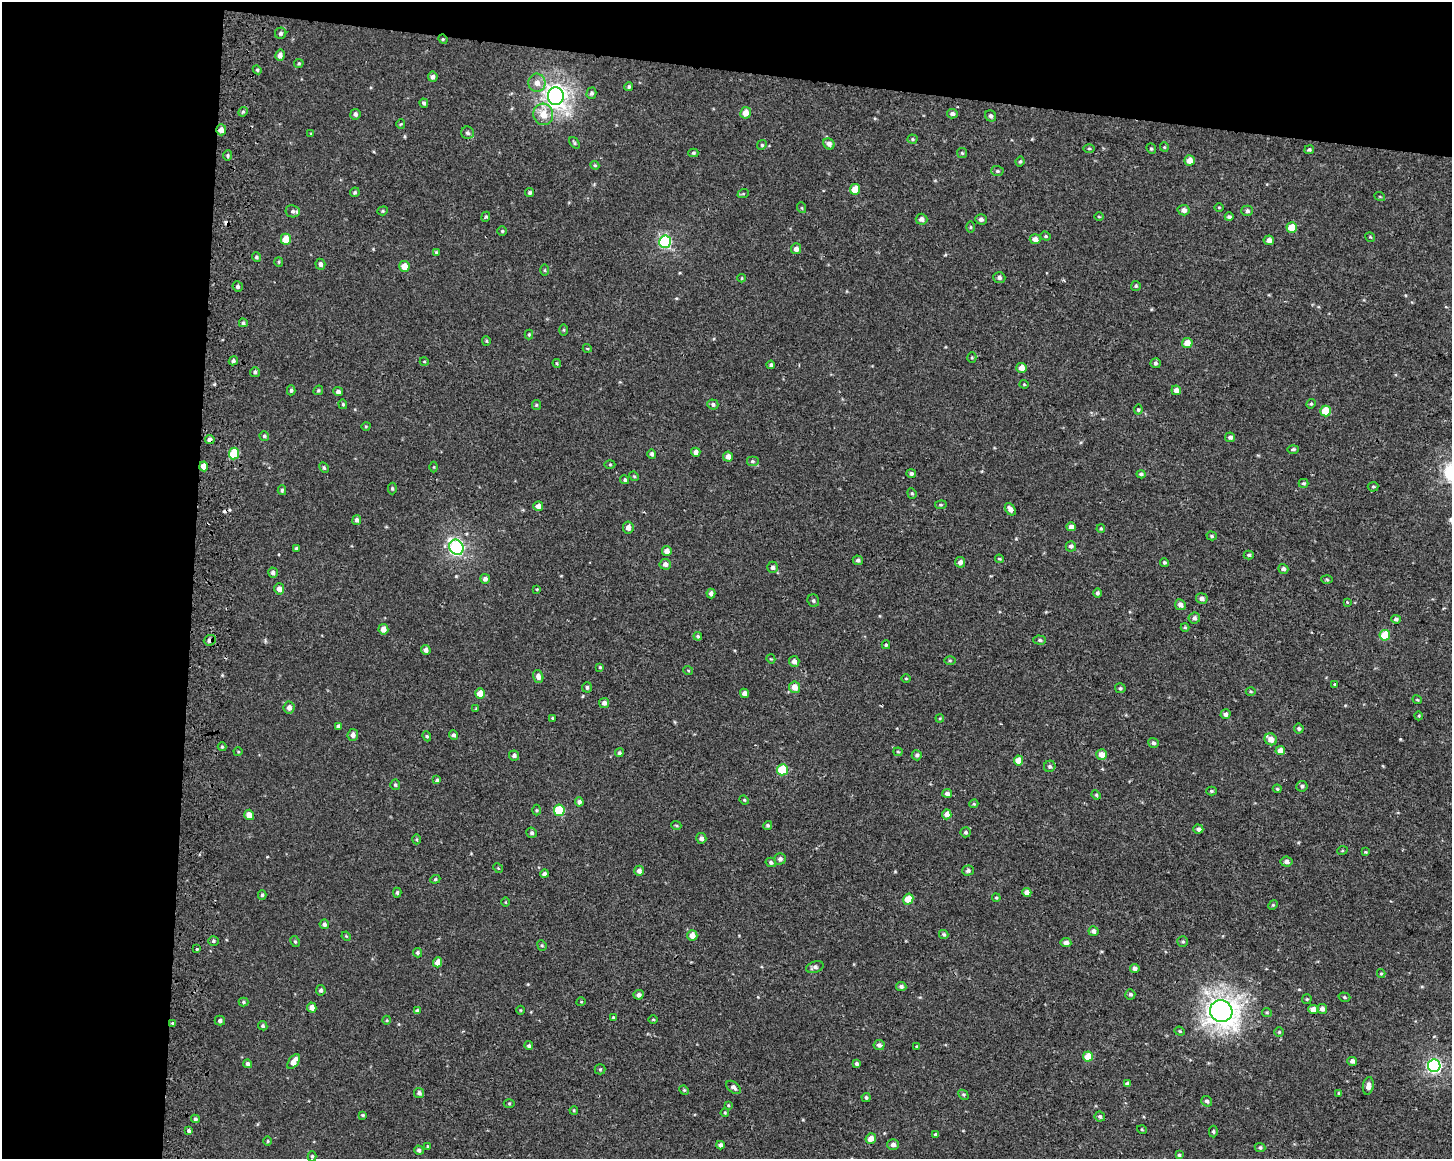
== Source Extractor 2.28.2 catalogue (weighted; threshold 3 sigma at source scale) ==
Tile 1 of 3 x 4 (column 1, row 1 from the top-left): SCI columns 325-1774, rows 3476-4632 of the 4943 x 4643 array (HDU 1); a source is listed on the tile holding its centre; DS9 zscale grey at full resolution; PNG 1454 x 1161 px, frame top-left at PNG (2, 2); each listed source drawn as its Kron ellipse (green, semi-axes under 4 px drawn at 4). Shown black and unused: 19% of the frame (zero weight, under 2 of 3 exposures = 2% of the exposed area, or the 3 px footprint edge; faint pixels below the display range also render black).
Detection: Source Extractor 2.28.2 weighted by HDU 2 'WHT'; one run over the whole footprint, this tile lists its part. Background 1.53e-04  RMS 0.0035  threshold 0.0158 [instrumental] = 3 sigma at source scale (4.5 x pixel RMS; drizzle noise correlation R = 1.50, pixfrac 1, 0.0396/0.0396 arcsec/px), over >= 5 px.
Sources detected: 322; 4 cosmic-ray / hot-pixel residue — neither listed nor drawn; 1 inside a brighter listed object's ellipse — not listed separately; the other 317 listed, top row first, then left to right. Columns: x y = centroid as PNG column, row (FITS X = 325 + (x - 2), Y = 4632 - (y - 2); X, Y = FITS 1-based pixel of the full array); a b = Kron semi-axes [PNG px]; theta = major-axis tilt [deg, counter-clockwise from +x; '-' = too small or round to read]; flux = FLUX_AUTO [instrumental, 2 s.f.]
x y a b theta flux
281 33 6 5 - 0.73
443 39 5 4 - 0.41
280 55 5 4 - 1.4
299 63 4 4 - 0.41
257 70 4 4 - 0.43
433 77 5 5 - 1
537 83 9 8 - 2.6
629 86 4 3 - 0.5
591 93 5 5 - 0.78
556 96 9 8 - 190
424 103 5 4 - 0.74
243 112 5 4 - 0.5
746 113 6 5 - 3.4
355 114 5 5 - 0.92
543 114 11 10 - 4.6
952 114 5 4 - 0.93
991 116 6 5 - 0.97
401 124 5 4 - 0.38
221 130 5 5 - 1.9
467 133 6 6 - 0.81
311 134 3 3 - 0.4
912 139 5 4 - 0.45
574 143 6 4 -54 0.48
829 144 6 5 - 1.5
762 145 5 4 - 0.48
1164 147 4 4 - 0.36
1089 148 6 4 0 0.46
1151 149 5 4 - 0.47
1309 150 5 4 - 0.49
693 153 5 4 - 0.48
962 153 5 5 - 0.46
228 156 5 4 - 0.56
1190 160 5 5 - 3.2
1020 162 5 3 - 0.48
595 165 4 4 - 0.38
997 171 6 5 - 0.62
855 189 5 5 - 5.4
355 192 5 4 - 0.52
530 193 4 4 - 0.67
743 194 6 3 19 0.37
1380 197 5 3 - 0.3
1219 207 4 3 - 0.29
802 208 5 3 - 0.33
1184 210 6 5 - 1.6
293 211 7 6 - 0.86
383 211 5 4 - 0.43
1247 211 6 5 - 0.91
486 217 5 4 - 0.41
1099 217 5 3 - 0.34
1229 217 4 3 - 0.66
921 219 6 5 - 1.2
981 219 6 5 - 0.96
971 227 5 3 - 0.36
1292 227 5 5 - 6.3
502 231 5 5 - 0.46
1046 236 5 4 - 0.44
1370 237 5 3 - 0.36
286 239 5 5 - 5.6
1035 239 5 5 - 1.9
1269 240 5 4 - 1.7
665 242 6 6 - 41
796 249 5 5 - 1.6
436 252 4 4 - 0.39
256 257 5 4 - 0.52
279 262 5 4 - 0.39
320 264 5 5 - 0.96
404 266 5 5 - 3.8
545 270 5 3 - 0.37
742 278 4 3 - 0.32
999 278 6 5 - 0.87
1136 286 5 5 - 0.56
238 287 5 5 - 0.78
243 323 4 4 - 0.59
564 330 6 4 -90 0.41
529 334 5 4 - 0.4
486 341 5 4 - 0.38
1187 343 5 5 - 3.4
587 348 4 3 - 0.27
972 358 5 4 - 0.39
233 361 5 4 - 0.82
424 361 4 3 - 0.28
557 363 4 4 - 0.38
1155 363 5 5 - 0.78
771 365 4 4 - 0.66
1021 368 5 5 - 2.7
255 372 5 5 - 0.63
1024 384 4 4 - 0.33
291 390 5 4 - 0.58
318 390 5 4 - 0.45
1176 390 5 4 - 2.1
338 392 5 4 - 0.99
343 404 5 4 - 0.43
713 404 5 5 - 0.84
1311 404 5 4 - 0.46
536 405 5 4 - 0.4
1138 410 5 4 - 0.54
1325 411 5 5 - 7.5
366 426 5 3 - 0.3
264 436 5 4 - 0.56
1230 437 5 4 - 0.99
210 439 5 4 - 1.4
1293 449 6 4 1 0.64
696 452 5 4 - 1.5
234 453 6 5 - 10
652 454 5 4 - 0.75
728 457 5 5 - 2
752 461 6 5 - 0.62
610 464 5 3 - 0.35
204 466 5 4 - 2.6
434 467 5 3 - 0.29
324 468 6 4 -63 0.5
911 474 5 4 - 0.86
1141 474 4 3 - 0.68
634 476 5 4 - 0.38
625 480 5 4 - 0.58
1303 483 5 4 - 0.56
1373 487 5 5 - 0.51
392 488 6 4 -89 0.49
282 490 5 4 - 0.49
912 493 5 4 - 0.44
941 505 6 4 5 0.45
538 506 5 5 - 1.5
1010 509 7 4 -54 1.8
357 520 5 4 - 0.93
1071 527 4 4 - 1.5
628 528 6 5 - 1.9
1101 529 4 3 - 0.39
1212 536 5 4 - 0.5
1071 546 5 5 - 1.1
456 547 8 7 - 75
296 548 4 4 - 0.44
667 551 5 4 - 2.2
1249 555 5 4 - 0.54
999 559 4 3 - 0.46
858 560 5 4 - 0.77
960 562 5 5 - 1.6
1164 562 4 4 - 0.55
665 564 5 5 - 1.6
772 567 5 5 - 1
1283 569 5 5 - 1.1
273 573 5 4 - 1
485 579 5 5 - 1.3
1327 580 5 3 - 0.41
279 589 5 5 - 1.8
537 589 4 3 - 0.27
711 593 5 4 - 1.4
1097 593 4 4 - 0.65
1202 598 6 5 - 1.3
813 601 6 5 - 0.63
1347 603 3 3 - 0.83
1180 605 5 5 - 1.8
1194 618 6 5 - 1
1396 619 5 4 - 0.9
1185 627 4 4 - 0.4
383 629 5 5 - 2.5
1385 635 5 5 - 9.6
698 636 4 3 - 0.56
210 640 6 5 - 1.2
1040 640 6 4 -3 0.68
886 645 4 3 - 0.47
426 650 5 4 - 1.3
771 659 5 3 - 0.31
950 660 5 3 - 0.39
794 661 5 5 - 1.6
600 667 4 4 - 0.34
688 670 5 3 - 0.31
538 677 6 5 - 1.5
906 678 5 3 - 0.32
1335 684 3 3 - 0.57
587 687 5 5 - 0.75
794 687 6 5 - 3.1
1120 688 5 5 - 0.59
1251 692 5 3 - 0.41
745 693 5 4 - 1.8
480 694 5 5 - 4.3
1417 700 5 3 - 0.34
604 703 5 5 - 1.2
289 707 6 5 - 1.6
476 709 3 3 - 0.33
1226 714 5 4 - 1.3
1419 716 4 3 - 0.31
552 718 4 3 - 0.29
940 718 4 3 - 0.3
338 726 4 3 - 0.62
1299 728 5 5 - 0.74
353 735 6 5 - 1.2
454 735 5 4 - 0.76
427 736 5 4 - 0.44
1271 739 6 5 - 2.7
1153 743 5 4 - 0.84
222 747 4 4 - 0.4
1280 751 5 4 - 3.1
238 752 4 4 - 0.36
898 752 4 4 - 0.39
619 753 4 4 - 0.58
514 755 5 5 - 0.96
917 755 5 5 - 0.84
1102 755 5 5 - 3.2
1019 760 5 4 - 3.7
1050 766 6 5 - 0.7
782 770 5 5 - 13
437 780 4 3 - 0.56
395 785 5 5 - 0.62
1302 786 5 5 - 0.77
1277 789 4 4 - 0.4
1211 791 5 4 - 0.56
947 793 5 4 - 1.3
1096 795 5 4 - 0.46
744 800 5 4 - 0.4
579 802 4 4 - 0.94
974 804 4 4 - 0.4
537 810 5 3 - 0.37
559 810 6 5 - 15
947 814 5 4 - 2.4
249 815 5 5 - 2.9
676 825 5 3 - 0.36
768 825 4 4 - 0.6
1198 829 5 4 - 1.1
966 832 5 5 - 0.64
532 833 5 5 - 0.76
701 838 5 5 - 1.1
417 839 5 3 - 0.4
1342 851 5 3 - 0.31
1365 852 4 3 - 0.3
780 859 5 5 - 1.1
771 862 5 4 - 0.77
1287 862 6 5 - 1.5
498 868 5 4 - 0.35
639 871 5 5 - 1.5
968 871 5 5 - 0.82
544 874 4 4 - 0.9
435 879 5 4 - 0.47
1027 892 4 4 - 2
397 893 5 4 - 0.59
262 895 5 4 - 0.55
996 898 4 3 - 0.44
908 899 6 5 - 6.1
506 902 4 3 - 0.27
1273 905 5 4 - 0.41
324 924 5 5 - 0.88
1093 931 5 5 - 1.3
944 934 5 4 - 0.59
346 936 5 3 - 0.32
692 936 5 5 - 3
213 941 5 4 - 0.61
295 941 6 4 -62 0.5
1066 942 5 4 - 1.5
1183 942 5 5 - 0.58
542 945 5 4 - 0.48
197 949 3 3 - 0.47
417 953 5 4 - 0.65
438 962 5 4 - 3.2
815 967 9 5 19 1.1
1135 969 5 4 - 1.5
1381 973 4 4 - 0.39
901 986 5 4 - 0.93
321 990 5 4 - 0.74
1130 994 5 5 - 0.76
639 995 5 5 - 1.2
1344 997 6 4 -18 0.54
1307 999 5 4 - 0.43
243 1002 5 4 - 0.46
581 1002 4 3 - 0.27
312 1007 5 4 - 2
1313 1009 5 4 - 2.7
1322 1009 5 5 - 1.7
521 1010 4 3 - 0.28
417 1011 4 4 - 0.91
1221 1011 11 10 - 320
1267 1012 5 4 - 0.42
613 1017 3 3 - 0.31
653 1019 5 3 - 0.37
220 1020 5 5 - 0.83
387 1020 4 3 - 0.26
173 1023 3 3 - 0.85
263 1026 5 4 - 0.57
1180 1031 5 4 - 0.43
1279 1032 4 4 - 0.42
879 1045 5 5 - 1.2
529 1046 4 4 - 0.68
917 1046 4 3 - 0.34
1088 1056 5 5 - 5.4
1352 1061 5 4 - 1.1
294 1062 8 5 55 3.3
248 1064 4 4 - 0.84
856 1064 4 4 - 0.78
1434 1066 6 6 - 67
600 1069 5 5 - 0.44
1127 1084 4 3 - 0.85
1368 1086 9 5 81 1.7
733 1087 8 5 -39 1.1
684 1090 5 4 - 0.38
419 1093 5 5 - 1
1339 1093 4 4 - 0.45
963 1095 6 4 -44 0.41
866 1097 4 4 - 0.67
1207 1101 5 5 - 1
509 1103 5 3 - 0.36
728 1105 3 3 - 0.39
574 1110 4 4 - 0.37
725 1113 4 3 - 0.42
363 1115 4 3 - 0.38
1100 1116 5 5 - 0.79
195 1119 4 4 - 0.74
189 1130 3 3 - 9.9
1142 1130 5 3 - 0.29
1213 1132 6 4 -88 0.59
935 1134 3 3 - 0.47
871 1138 5 5 - 2.1
268 1141 4 3 - 0.33
893 1144 5 5 - 1.4
720 1145 4 4 - 1.1
428 1146 4 3 - 0.37
1260 1147 5 4 - 0.56
419 1150 5 4 - 0.85
1179 1155 4 4 - 0.5
312 1156 5 4 - 0.49
Overlapping masked pixels (flux is a lower limit): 6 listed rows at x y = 443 39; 221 130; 210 439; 204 466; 456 547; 210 640